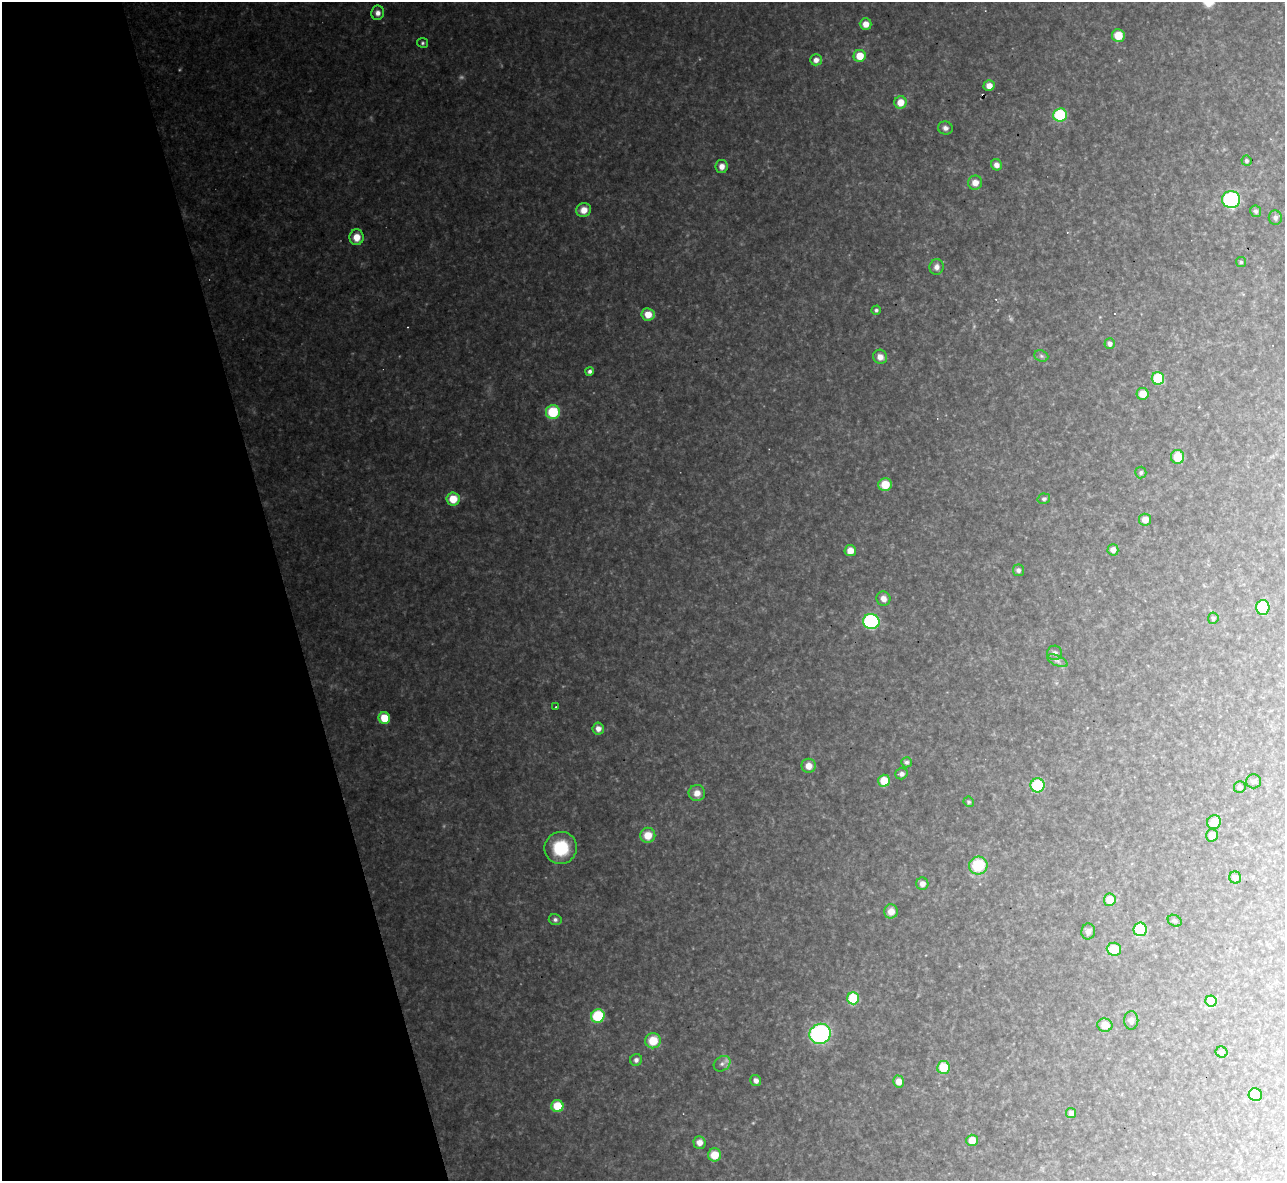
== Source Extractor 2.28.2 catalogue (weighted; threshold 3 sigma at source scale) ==
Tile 5 of 4 x 4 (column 1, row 2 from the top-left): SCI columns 1-1283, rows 2499-3677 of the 5133 x 5115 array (HDU 1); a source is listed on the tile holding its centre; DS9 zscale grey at full resolution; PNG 1287 x 1183 px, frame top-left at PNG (2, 2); each listed source drawn as its Kron ellipse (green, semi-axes under 4 px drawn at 4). Shown black and unused: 22% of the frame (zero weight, under 3 of 4 exposures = <1% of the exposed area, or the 3 px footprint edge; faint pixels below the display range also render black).
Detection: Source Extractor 2.28.2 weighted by HDU 2 'WHT'; one run over the whole footprint, this tile lists its part. Background 0.319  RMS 0.019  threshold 0.0871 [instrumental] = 3 sigma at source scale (4.5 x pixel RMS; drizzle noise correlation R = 1.50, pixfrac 1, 0.05/0.05 arcsec/px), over >= 5 px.
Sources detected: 95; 2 too faint to see at this stretch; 3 cosmic-ray / hot-pixel residue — neither listed nor drawn; the other 90 listed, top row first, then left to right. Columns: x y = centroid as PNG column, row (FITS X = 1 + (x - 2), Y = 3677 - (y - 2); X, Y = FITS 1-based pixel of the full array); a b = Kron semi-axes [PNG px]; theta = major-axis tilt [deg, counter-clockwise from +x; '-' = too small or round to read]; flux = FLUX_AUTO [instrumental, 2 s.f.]
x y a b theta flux
378 13 7 6 - 11
866 24 6 6 - 18
1118 35 6 6 - 31
422 43 5 5 - 3.3
860 56 6 6 - 34
816 60 6 5 - 10
989 86 5 5 - 15
900 102 6 6 - 28
1060 115 7 6 - 110
945 128 7 6 - 7
1246 161 5 5 - 4.2
996 165 6 5 - 10
722 166 6 6 - 13
975 183 7 7 - 17
1231 199 9 8 - 220
584 210 7 7 - 20
1256 211 6 5 - 5.8
1275 218 7 6 - 5.7
357 237 8 7 - 24
1241 262 5 5 - 3.1
937 267 8 7 - 9.3
876 310 4 4 - 4
648 314 6 6 - 27
1110 343 5 5 - 7.4
1041 356 7 5 -21 4.3
880 357 7 7 - 13
590 371 4 4 - 5.5
1158 378 6 6 - 80
1143 394 6 6 - 24
553 412 7 7 - 81
1177 457 7 6 - 39
1141 472 6 5 - 4.1
885 484 6 6 - 39
453 499 6 6 - 41
1044 499 6 5 - 4.2
1145 520 6 6 - 15
1113 550 5 5 - 10
850 551 5 5 - 19
1018 570 6 5 - 5.9
883 599 7 6 - 13
1263 607 7 6 - 64
1213 618 5 5 - 4.2
871 621 8 7 - 250
1055 653 7 7 - 8.2
1057 661 11 5 -24 6.6
556 707 3 2 - 1.5
384 718 6 5 - 43
598 729 6 5 - 12
906 762 5 5 - 4.5
809 766 7 7 - 19
901 774 6 5 - 7.7
884 781 6 6 - 40
1254 781 7 7 - 4.9
1038 785 7 7 - 86
1240 787 6 6 - 5.1
697 793 8 8 - 17
969 802 5 5 - 3.5
1214 822 7 6 - 30
648 835 7 7 - 31
1212 835 6 6 - 20
561 848 16 16 - 83
978 865 9 9 - 75
1235 878 6 6 - 12
922 884 6 6 - 11
1110 900 6 6 - 34
891 911 7 6 - 19
555 920 6 5 - 5.3
1175 921 7 5 -29 3.9
1140 929 7 6 - 88
1088 931 8 7 - 8
1114 949 7 6 - 42
853 998 6 6 - 93
1211 1001 6 5 - 58
598 1016 7 6 - 100
1131 1020 9 7 89 6.8
1105 1025 7 6 - 22
820 1034 11 10 - 320
653 1041 8 7 - 44
1222 1052 6 5 - 7.2
636 1060 6 5 - 6.6
722 1064 9 7 37 8.3
943 1067 6 6 - 55
756 1081 6 5 - 7.7
899 1081 6 5 - 16
1255 1095 7 6 - 70
557 1106 6 6 - 56
1071 1113 5 5 - 8.5
972 1140 6 5 - 27
699 1142 6 6 - 14
714 1155 6 6 - 35